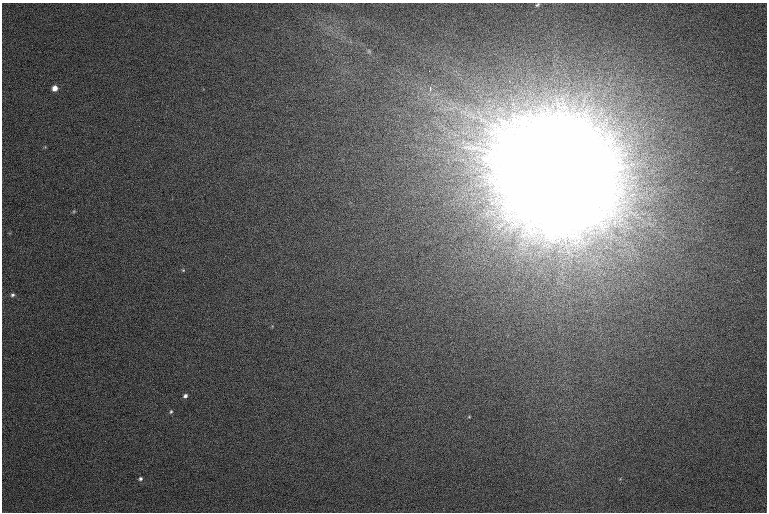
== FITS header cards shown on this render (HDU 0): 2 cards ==
NAXIS1  =                 1530 /
NAXIS2  =                 1020 /

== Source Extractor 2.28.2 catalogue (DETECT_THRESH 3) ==
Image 1530 x 1020 px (HDU 0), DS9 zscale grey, zoomed out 1/2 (1 PNG px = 2 x 2 image px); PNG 769 x 514 px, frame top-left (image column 2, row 1019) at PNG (2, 3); no overlay
Background 172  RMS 11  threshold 33.1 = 3 sigma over >= 5 px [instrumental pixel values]
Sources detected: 20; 1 cannot appear on this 1/2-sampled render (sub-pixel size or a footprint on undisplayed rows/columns) and is not listed; the other 19 listed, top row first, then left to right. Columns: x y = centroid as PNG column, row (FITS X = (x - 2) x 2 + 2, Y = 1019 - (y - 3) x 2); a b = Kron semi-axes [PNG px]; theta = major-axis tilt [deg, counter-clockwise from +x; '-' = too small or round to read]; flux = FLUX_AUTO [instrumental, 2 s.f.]
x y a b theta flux
537 5 6 3 43 4.1e+03
369 51 5 5 - 3.5e+03
54 88 5 5 - 2.4e+04
430 89 7 3 -87 5.2e+03
464 111 7 3 66 6.1e+03
524 119 9 8 - 2.6e+04
515 121 10 9 - 2.3e+04
45 147 4 4 - 2.6e+03
558 162 67 24 -90 7.8e+07
74 211 5 4 - 3.1e+03
9 233 4 2 - 1.4e+03
183 270 5 3 - 2.4e+03
13 295 5 4 - 5.1e+03
272 326 5 3 - 2.1e+03
185 396 5 4 - 8.1e+03
171 412 5 4 - 4.0e+03
469 417 5 3 - 2.3e+03
140 479 5 4 - 5.8e+03
620 479 5 3 - 2.4e+03
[1 sub-pixel or undisplayed-footprint detection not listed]